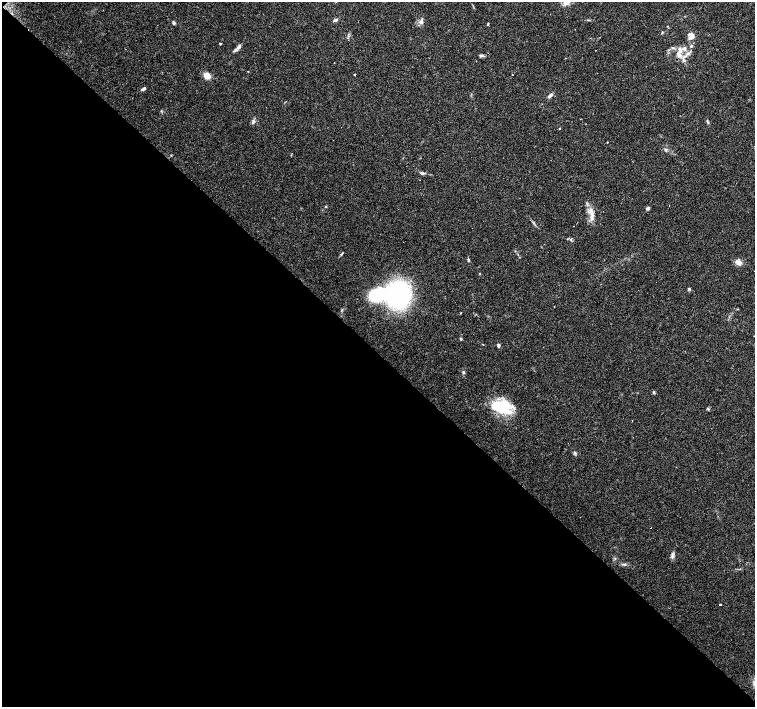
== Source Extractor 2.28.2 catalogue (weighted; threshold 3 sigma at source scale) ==
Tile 9 of 4 x 4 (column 1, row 3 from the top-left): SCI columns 1-1505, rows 1566-2975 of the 6022 x 6015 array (HDU 1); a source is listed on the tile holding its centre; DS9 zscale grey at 2 x 2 block average (1 PNG px = mean of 2 x 2 image px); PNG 757 x 709 px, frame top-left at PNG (2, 2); no overlay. Shown black and unused: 50% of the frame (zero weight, under 3 of 4 exposures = <1% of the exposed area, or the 3 px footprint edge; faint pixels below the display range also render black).
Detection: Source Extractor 2.28.2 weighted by HDU 2 'WHT'; one run over the whole footprint, this tile lists its part. Background 0.0253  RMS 0.0033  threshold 0.0148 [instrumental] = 3 sigma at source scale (4.5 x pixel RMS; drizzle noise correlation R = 1.50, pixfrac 1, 0.0396/0.0396 arcsec/px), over >= 5 px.
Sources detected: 59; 6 cosmic-ray / hot-pixel residue — not listed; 2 inside a brighter listed object's ellipse — not listed separately; the other 51 listed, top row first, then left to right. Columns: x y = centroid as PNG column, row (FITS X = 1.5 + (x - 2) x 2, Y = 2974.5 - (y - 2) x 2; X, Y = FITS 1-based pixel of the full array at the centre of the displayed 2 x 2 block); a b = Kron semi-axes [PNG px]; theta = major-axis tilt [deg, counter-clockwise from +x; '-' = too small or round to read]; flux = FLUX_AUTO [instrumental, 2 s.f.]
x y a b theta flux
565 3 9 7 -33 4.5
335 20 4 3 - 2
588 20 4 2 - 0.57
421 22 8 5 61 2.7
173 23 4 3 - 1.4
488 24 3 3 - 0.63
662 32 4 2 - 0.63
691 37 10 6 55 4.9
221 43 2 2 - 2.6
691 46 4 3 - 0.97
238 47 7 4 49 2.7
684 48 6 5 - 2.4
678 53 9 5 -80 3.8
688 53 5 4 - 1.9
481 56 7 3 -10 1.5
683 60 5 3 - 1.7
334 63 2 2 - 0.35
512 74 2 2 - 0.31
355 75 2 2 - 0.59
207 76 6 5 - 7.5
143 89 5 3 - 1.8
550 95 7 3 43 2.4
253 122 7 4 58 1.7
707 122 7 2 -74 1
559 128 3 2 - 0.43
607 142 2 2 - 3.1
666 150 4 4 - 1.1
422 173 6 3 -9 1.7
326 207 3 3 - 0.58
648 208 4 3 - 1.9
592 216 16 6 -89 6.1
534 223 3 2 - 0.68
573 226 2 2 - 0.83
342 254 6 2 56 0.79
468 260 4 3 - 1.1
738 262 7 6 - 4.8
689 289 4 3 - 1.2
377 295 15 10 19 48
398 295 19 17 76 140
461 313 2 2 - 0.9
461 339 4 3 - 0.82
483 344 3 2 - 0.35
498 345 4 3 - 1.4
463 372 4 3 - 1
654 392 5 3 - 0.92
501 406 23 15 -1 31
708 409 5 2 - 0.78
575 452 4 3 - 1
672 556 7 4 -86 2.1
624 564 7 3 -14 1.3
720 604 2 2 - 4
Isophote crosses this tile's border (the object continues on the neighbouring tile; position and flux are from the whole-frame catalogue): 1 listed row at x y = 565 3